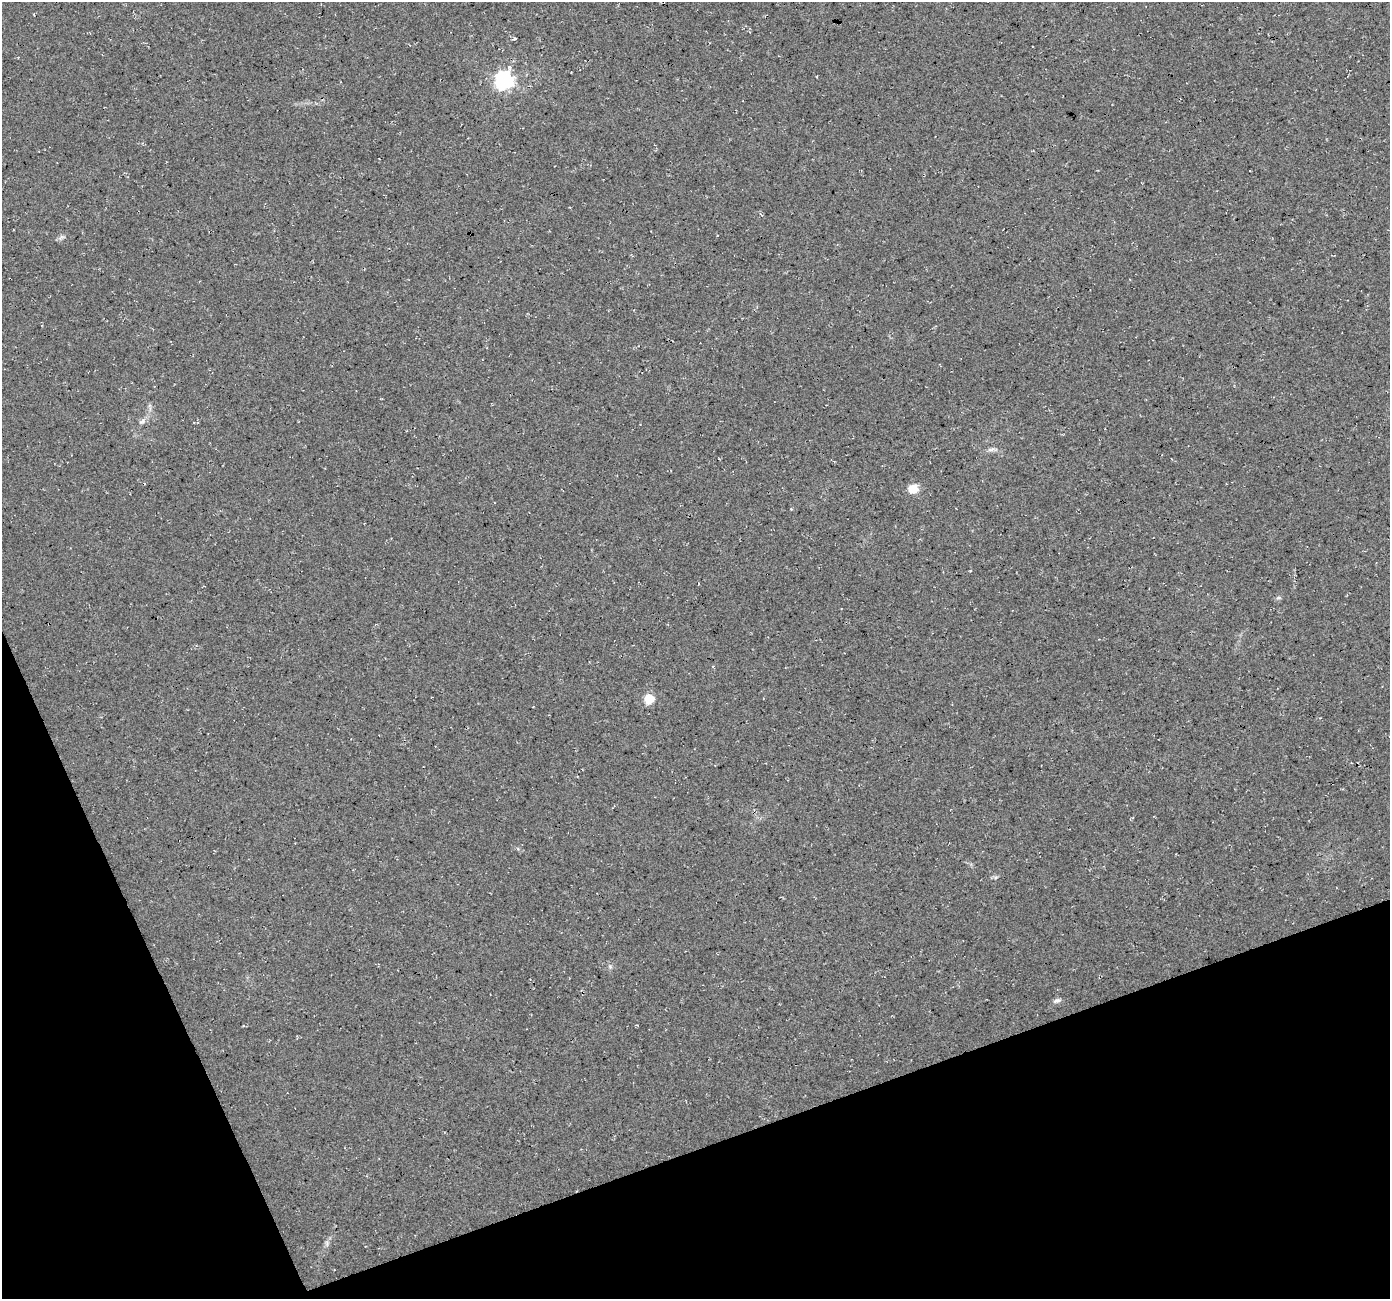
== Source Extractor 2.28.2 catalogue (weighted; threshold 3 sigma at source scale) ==
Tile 14 of 4 x 4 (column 2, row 4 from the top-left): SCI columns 1390-2777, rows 134-1430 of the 5553 x 5399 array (HDU 1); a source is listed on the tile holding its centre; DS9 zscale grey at full resolution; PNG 1392 x 1301 px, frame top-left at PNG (2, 2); no overlay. Shown black and unused: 18% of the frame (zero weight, under 3 of 4 exposures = <1% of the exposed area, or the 3 px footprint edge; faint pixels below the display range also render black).
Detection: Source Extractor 2.28.2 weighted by HDU 2 'WHT'; one run over the whole footprint, this tile lists its part. Background 0.0328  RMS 0.0079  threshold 0.0356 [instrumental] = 3 sigma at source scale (4.5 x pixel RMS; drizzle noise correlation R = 1.50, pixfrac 1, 0.0396/0.0396 arcsec/px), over >= 5 px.
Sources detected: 9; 1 cosmic-ray / hot-pixel residue — not listed; the other 8 listed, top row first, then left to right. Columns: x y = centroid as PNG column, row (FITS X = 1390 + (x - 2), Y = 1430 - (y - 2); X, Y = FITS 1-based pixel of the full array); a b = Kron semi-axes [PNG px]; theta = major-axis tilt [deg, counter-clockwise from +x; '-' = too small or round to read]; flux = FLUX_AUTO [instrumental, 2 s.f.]
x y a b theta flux
504 81 7 7 - 310
142 421 10 5 50 2.6
991 450 12 4 5 2.5
913 489 11 9 -4 10
1278 598 7 4 0 1.2
649 698 5 5 - 40
610 967 6 5 - 1.5
1057 1001 10 5 11 2.5